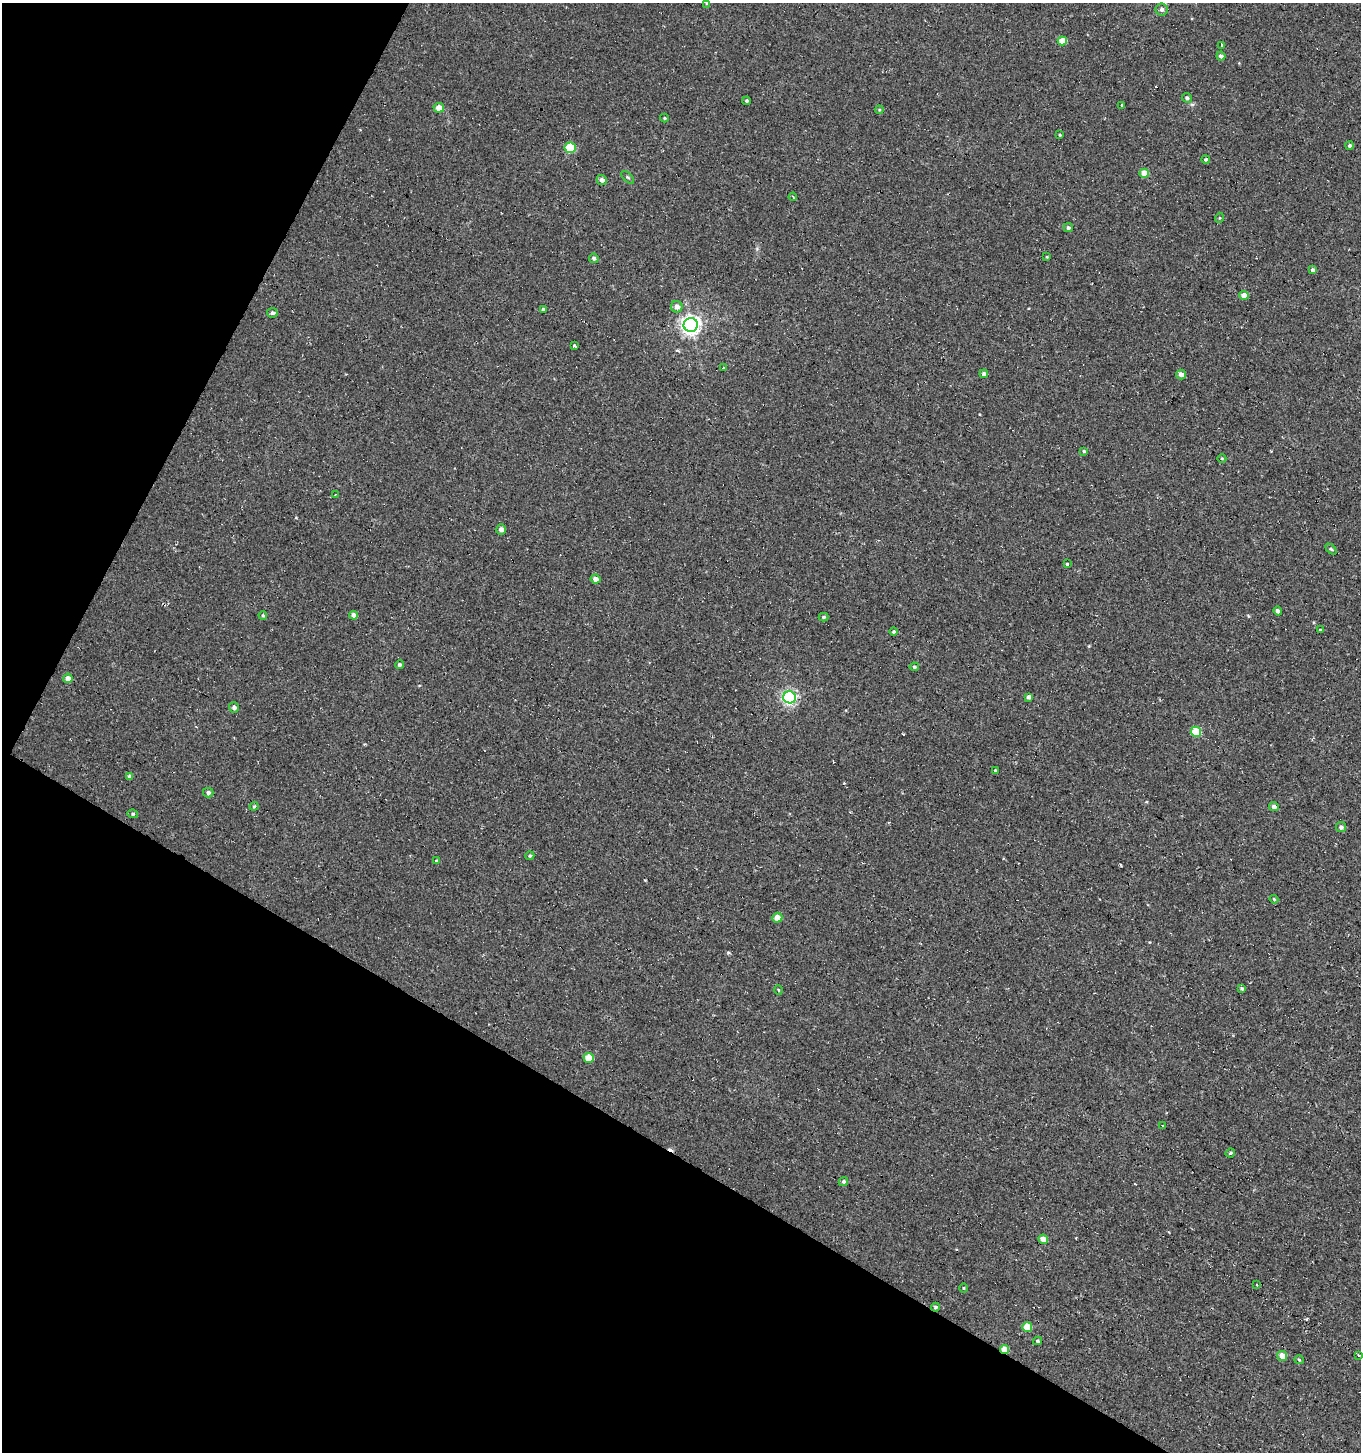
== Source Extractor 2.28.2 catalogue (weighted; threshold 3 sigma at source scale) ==
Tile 9 of 4 x 4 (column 1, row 3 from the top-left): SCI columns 249-1607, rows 1457-2906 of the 5950 x 5842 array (HDU 1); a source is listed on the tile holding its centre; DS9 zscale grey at full resolution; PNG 1363 x 1454 px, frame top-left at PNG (2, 3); each listed source drawn as its Kron ellipse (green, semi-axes under 4 px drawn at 4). Shown black and unused: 29% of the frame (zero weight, under 2 of 3 exposures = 3% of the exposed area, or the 3 px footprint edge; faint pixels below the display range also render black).
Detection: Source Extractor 2.28.2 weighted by HDU 2 'WHT'; one run over the whole footprint, this tile lists its part. Background 0.00441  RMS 0.005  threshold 0.0225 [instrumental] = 3 sigma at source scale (4.5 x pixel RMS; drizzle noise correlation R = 1.50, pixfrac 1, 0.0396/0.0396 arcsec/px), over >= 5 px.
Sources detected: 84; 4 cosmic-ray / hot-pixel residue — neither listed nor drawn; the other 80 listed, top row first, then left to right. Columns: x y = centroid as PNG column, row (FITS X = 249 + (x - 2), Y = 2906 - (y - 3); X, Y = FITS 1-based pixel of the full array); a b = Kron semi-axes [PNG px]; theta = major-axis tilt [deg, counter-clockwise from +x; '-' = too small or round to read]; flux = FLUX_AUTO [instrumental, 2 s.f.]
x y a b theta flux
707 3 4 4 - 0.49
1162 10 6 6 - 1.4
1062 41 5 4 - 9
1222 45 3 3 - 2.6
1221 56 4 4 - 1.7
1187 98 5 4 - 1.1
746 101 4 3 - 0.76
1122 106 3 3 - 5.3
439 108 5 5 - 5.3
879 110 4 3 - 0.43
664 118 4 4 - 0.55
1059 135 3 3 - 0.51
1350 145 4 4 - 0.91
570 148 5 5 - 24
1206 159 4 4 - 0.69
1144 173 5 4 - 7.4
628 177 8 3 -45 0.64
602 180 5 5 - 2
793 197 4 2 - 0.63
1219 218 5 3 - 0.45
1068 228 4 4 - 1
1047 257 4 2 - 0.36
594 258 5 4 - 1.4
1313 270 4 4 - 2
1244 295 4 4 - 5.8
677 307 6 5 - 2.5
543 309 4 4 - 0.87
272 313 5 5 - 1.3
691 325 7 7 - 240
574 346 4 3 - 3.4
723 368 3 3 - 3.2
984 374 4 4 - 1.6
1181 374 5 4 - 3
1084 451 4 4 - 0.73
1222 458 4 3 - 0.43
335 494 3 2 - 0.4
501 530 5 5 - 2.3
1331 549 6 4 -43 0.73
1067 564 3 3 - 3
595 579 5 4 - 2.7
1278 611 4 4 - 1.9
263 615 4 3 - 0.56
354 615 4 4 - 3.1
823 617 5 4 - 0.76
1320 630 4 3 - 0.73
894 632 4 4 - 0.71
399 665 4 4 - 1
914 667 4 4 - 0.89
68 678 5 4 - 3.1
790 697 6 6 - 110
1029 697 4 4 - 1.6
234 707 5 5 - 1.7
1196 732 5 5 - 19
995 770 4 3 - 0.47
130 776 4 4 - 1.1
208 793 5 5 - 1.2
254 806 4 4 - 0.56
1274 807 5 4 - 1.8
133 814 5 4 - 0.87
1341 827 5 5 - 1.5
530 856 4 4 - 0.83
437 861 3 3 - 15
1274 899 4 3 - 0.49
777 918 5 5 - 4.8
1242 988 4 4 - 0.95
778 990 5 3 - 0.43
589 1058 5 5 - 10
1163 1126 3 3 - 1.9
1230 1153 5 3 - 0.66
843 1181 5 4 - 1
1043 1239 5 4 - 4.3
1257 1285 3 2 - 0.35
963 1288 5 3 - 0.43
935 1307 4 4 - 0.94
1027 1327 5 5 - 11
1037 1341 4 3 - 0.75
1005 1349 5 4 - 6.1
1359 1355 3 2 - 0.98
1282 1356 5 5 - 5.5
1299 1360 5 4 - 0.54
Overlapping masked pixels (flux is a lower limit): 2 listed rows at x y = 935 1307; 1005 1349
Isophote crosses this tile's border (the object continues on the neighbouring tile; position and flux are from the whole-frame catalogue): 1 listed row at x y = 707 3